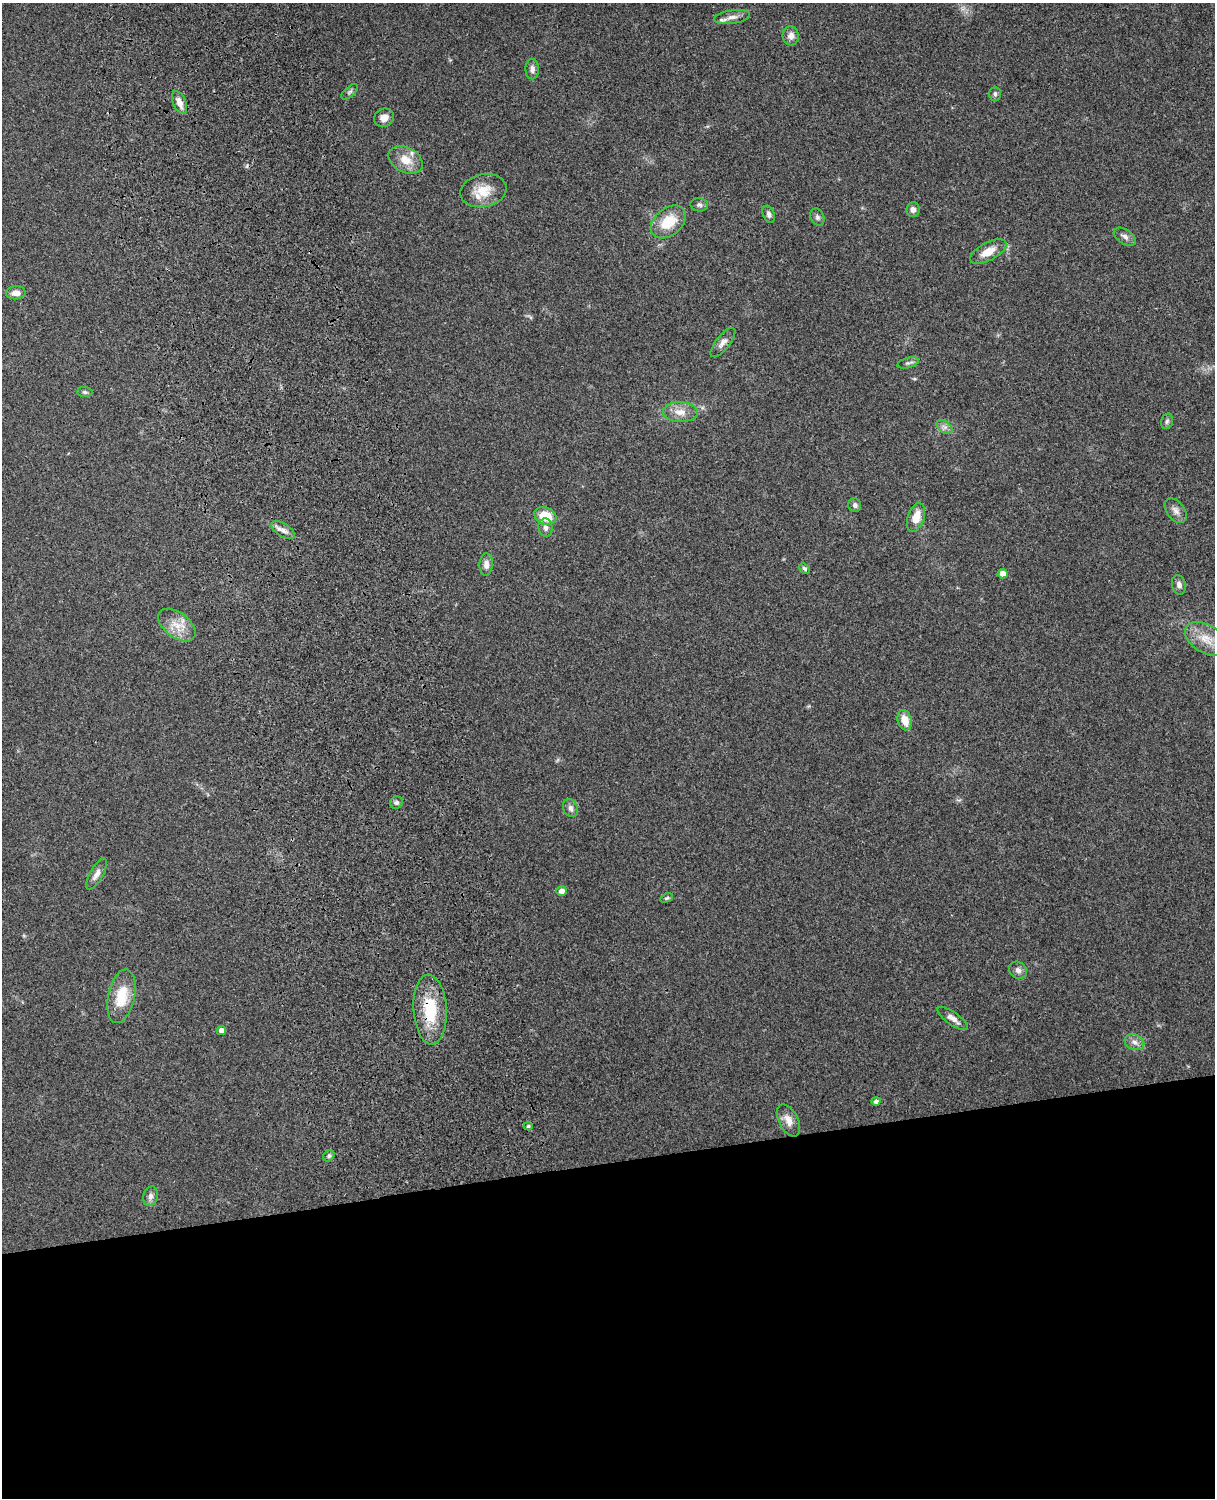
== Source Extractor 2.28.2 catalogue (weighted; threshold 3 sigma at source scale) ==
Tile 11 of 4 x 3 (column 3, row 3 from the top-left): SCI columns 2544-3756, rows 165-1660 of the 5089 x 4928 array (HDU 1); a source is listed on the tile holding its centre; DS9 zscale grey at full resolution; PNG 1217 x 1500 px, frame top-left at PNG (2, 3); each listed source drawn as its Kron ellipse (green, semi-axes under 4 px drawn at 4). Shown black and unused: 22% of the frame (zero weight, under 3 of 4 exposures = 6% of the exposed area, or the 3 px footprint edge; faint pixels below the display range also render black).
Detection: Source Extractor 2.28.2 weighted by HDU 2 'WHT'; one run over the whole footprint, this tile lists its part. Background 0.261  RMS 0.0088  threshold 0.0397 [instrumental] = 3 sigma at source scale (4.5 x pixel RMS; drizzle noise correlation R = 1.50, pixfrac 1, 0.05/0.05 arcsec/px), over >= 5 px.
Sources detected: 52; all 52 listed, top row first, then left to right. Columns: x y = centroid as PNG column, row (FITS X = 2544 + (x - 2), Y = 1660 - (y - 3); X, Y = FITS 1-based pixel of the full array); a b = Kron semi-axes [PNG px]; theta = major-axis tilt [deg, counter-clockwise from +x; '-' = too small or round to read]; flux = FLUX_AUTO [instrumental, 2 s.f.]
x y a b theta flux
732 17 18 6 8 5.7
791 36 9 8 - 5.8
532 69 10 7 -89 3.7
350 92 10 5 41 2
995 94 7 5 -89 1.9
179 102 12 6 -66 6.9
384 118 10 9 - 6.6
406 160 18 12 -27 14
483 191 23 16 12 18
699 205 9 6 -6 2.3
913 210 7 6 - 3.7
769 214 9 5 -68 2.7
817 217 9 6 -64 2.5
668 222 20 13 40 23
1125 237 12 7 -33 3.8
988 252 20 9 27 12
16 293 10 6 4 6.1
723 342 18 7 52 5.2
908 363 11 5 16 2.4
85 392 7 5 -2 1.9
680 412 17 10 -2 9.7
1167 421 8 5 74 2
944 427 9 5 -32 3.3
855 505 7 6 - 2.6
1176 511 14 8 -54 5.1
545 516 11 8 -21 18
916 517 15 8 70 12
545 528 9 7 -82 3.3
283 530 13 6 -32 4.8
486 564 11 6 86 5.1
804 568 6 4 -44 1.8
1003 574 5 4 - 6.4
1179 585 10 7 -77 4
177 625 21 12 -37 14
1206 639 23 14 -32 17
905 720 10 7 -73 11
396 803 7 6 - 2.2
570 808 9 7 -66 3.2
97 874 17 6 61 5.3
561 891 5 4 - 4.7
667 898 7 4 26 1.3
1018 970 9 8 - 3.8
121 996 27 13 77 25
430 1009 35 16 -86 39
953 1018 18 6 -36 5.7
221 1030 4 4 - 5.3
1134 1042 10 7 -23 4.3
876 1101 4 4 - 2.6
788 1120 17 9 -62 8.2
528 1126 4 4 - 1.5
329 1156 6 5 - 1.6
150 1196 10 7 78 3.4
Overlapping masked pixels (flux is a lower limit): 1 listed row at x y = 430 1009